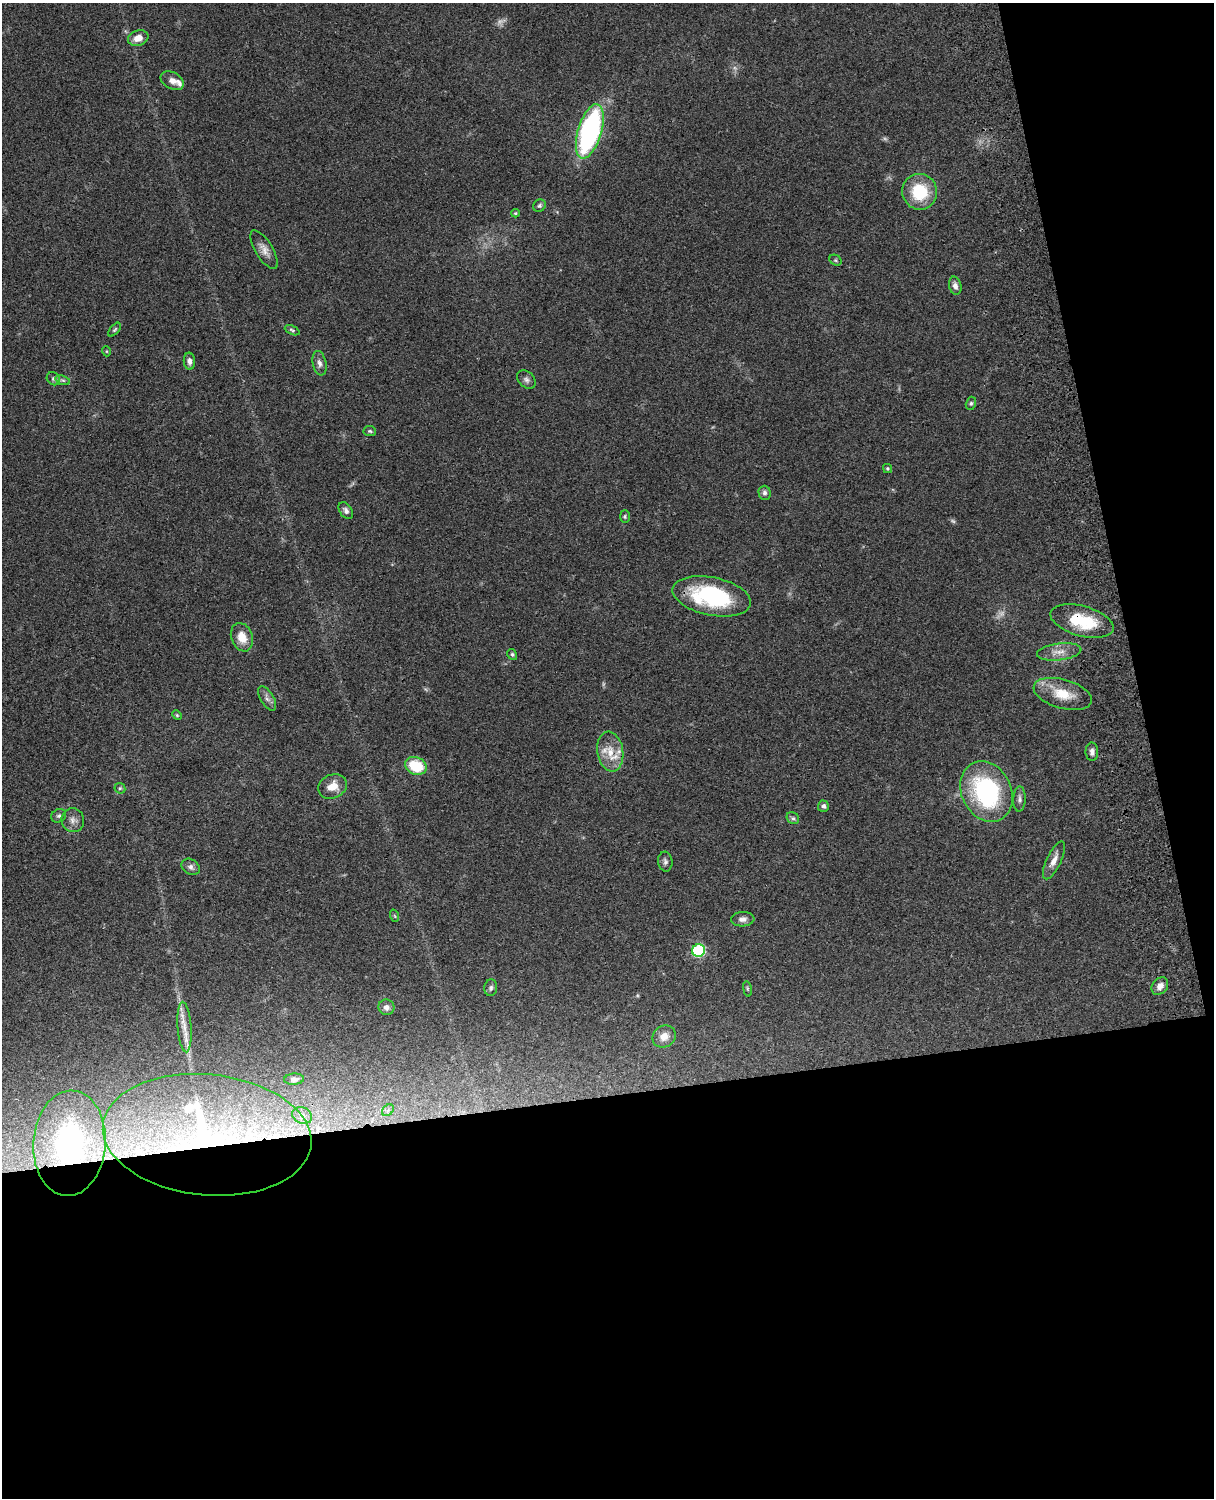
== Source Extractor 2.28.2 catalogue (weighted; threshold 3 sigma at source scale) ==
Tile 12 of 4 x 3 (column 4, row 3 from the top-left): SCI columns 3759-4970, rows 277-1772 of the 5089 x 4927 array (HDU 1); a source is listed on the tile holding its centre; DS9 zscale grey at full resolution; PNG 1216 x 1500 px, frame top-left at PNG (2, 3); each listed source drawn as its Kron ellipse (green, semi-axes under 4 px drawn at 4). Shown black and unused: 33% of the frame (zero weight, under 3 of 4 exposures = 6% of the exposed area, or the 3 px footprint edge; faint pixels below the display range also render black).
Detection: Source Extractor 2.28.2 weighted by HDU 2 'WHT'; one run over the whole footprint, this tile lists its part. Background 0.081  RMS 0.0059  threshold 0.0264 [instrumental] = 3 sigma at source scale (4.5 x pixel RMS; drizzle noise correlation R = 1.50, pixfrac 1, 0.05/0.05 arcsec/px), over >= 5 px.
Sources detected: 68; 6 too faint to see at this stretch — neither listed nor drawn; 3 inside a brighter listed object's ellipse — not listed separately; the other 59 listed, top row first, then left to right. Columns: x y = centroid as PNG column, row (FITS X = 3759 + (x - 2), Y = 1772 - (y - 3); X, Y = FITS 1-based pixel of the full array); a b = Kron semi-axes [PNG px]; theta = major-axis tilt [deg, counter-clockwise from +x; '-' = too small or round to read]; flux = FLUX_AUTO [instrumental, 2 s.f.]
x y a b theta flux
138 38 10 7 17 5.6
172 81 12 8 -30 3.4
590 131 28 11 73 130
920 192 18 17 - 25
539 206 6 6 - 1.1
515 213 4 4 - 0.68
264 250 22 8 -59 4.8
835 260 6 5 - 0.86
955 286 9 6 -76 2.6
115 330 8 4 49 0.93
292 330 8 4 -26 1
106 351 5 3 - 0.51
189 361 8 5 -84 2.4
319 363 12 6 -78 2.5
53 379 7 6 - 1.3
63 380 7 4 -18 1.1
526 380 10 7 -41 2.1
971 403 6 5 - 1
370 431 6 5 - 0.99
887 468 4 4 - 0.73
765 493 7 6 - 1.6
346 511 9 6 -55 2
625 516 6 5 - 0.93
712 596 40 19 -11 57
1082 621 32 15 -15 27
242 637 15 10 -69 8.5
1059 652 22 8 7 6.1
512 654 6 4 -59 0.94
1063 694 30 14 -16 15
267 698 13 6 -58 2.8
177 715 5 4 - 0.71
610 752 20 13 -81 11
1092 752 9 6 -89 2.2
416 766 11 8 -23 20
333 786 15 11 24 7.3
120 788 6 5 - 0.84
986 792 32 25 -64 78
1019 799 13 6 88 2.1
823 806 5 5 - 1.5
59 816 8 6 32 1.4
793 818 6 5 - 1.2
73 820 12 11 - 3.6
1054 860 21 7 65 5.1
665 862 10 7 -83 1.9
191 867 10 7 -33 2
395 916 6 4 -70 0.65
743 919 11 7 3 2.7
699 950 6 6 - 62
1160 986 10 7 52 3.9
491 988 8 6 84 1.5
747 989 8 4 -81 0.75
386 1007 8 8 - 2.6
184 1027 25 7 -86 6.7
664 1036 12 10 32 5.4
294 1079 10 5 3 2
388 1110 7 5 44 1.5
302 1115 10 8 -22 3.8
207 1135 105 60 -6 180
69 1143 53 36 86 110
Overlapping masked pixels (flux is a lower limit): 3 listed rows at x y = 1082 621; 207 1135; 69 1143